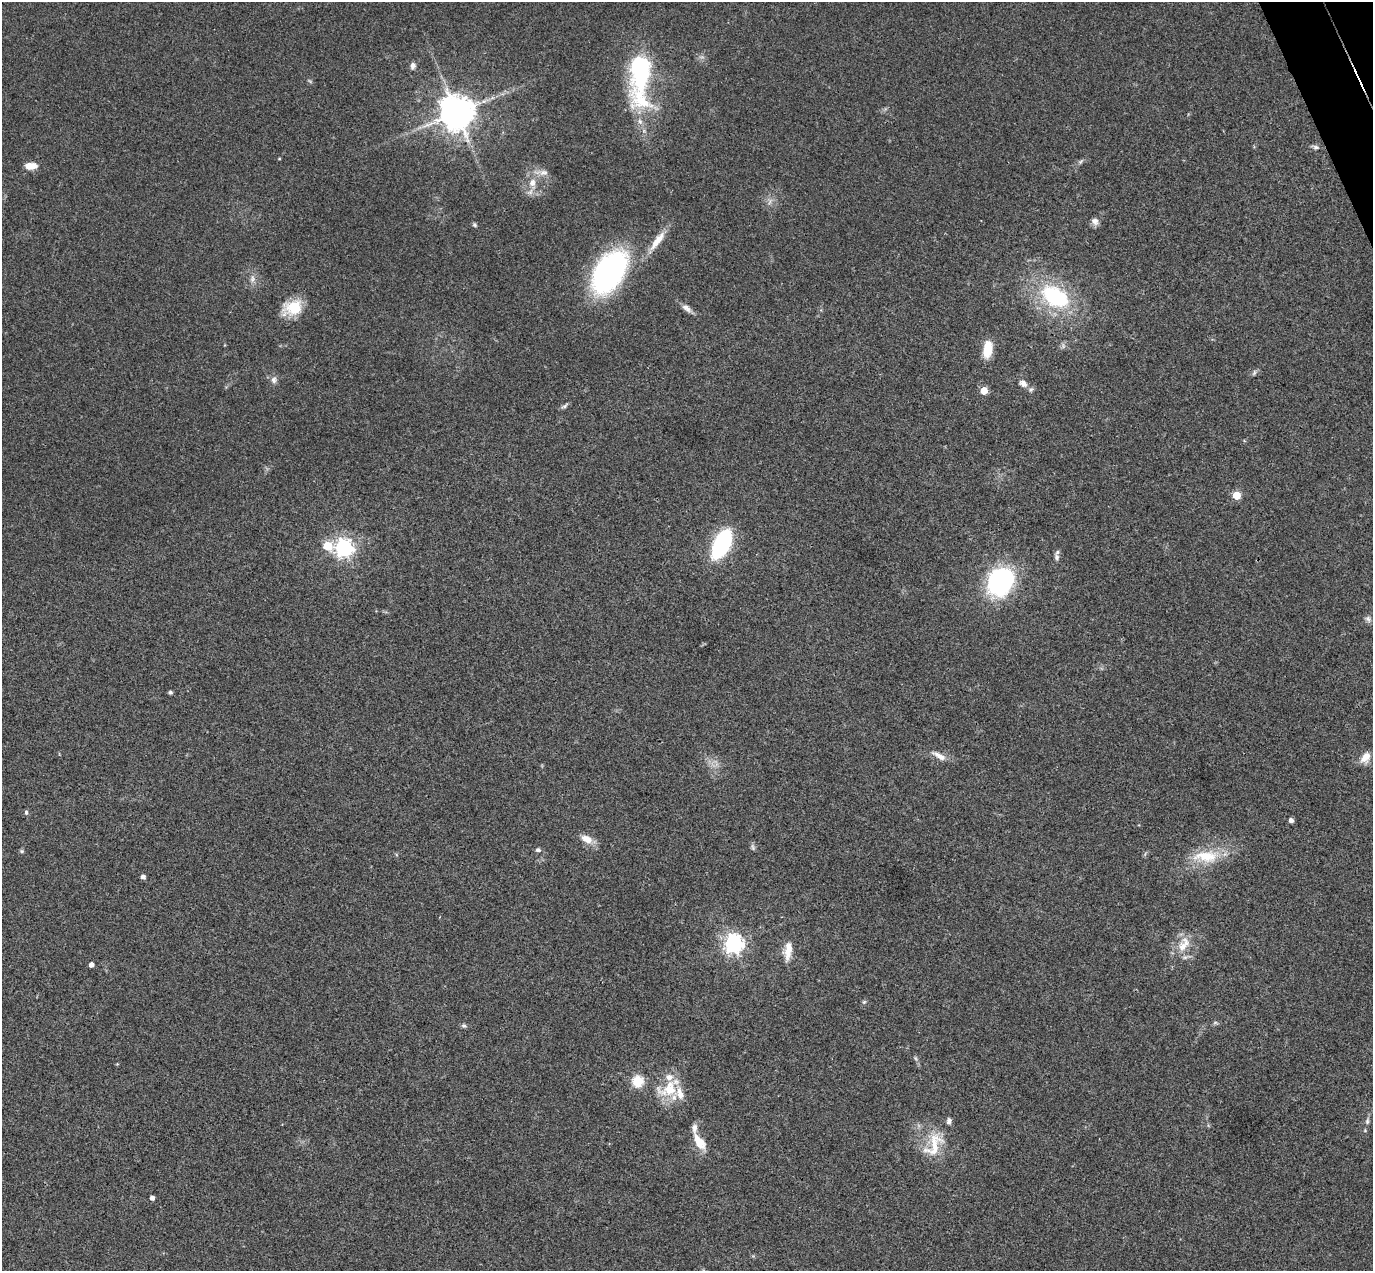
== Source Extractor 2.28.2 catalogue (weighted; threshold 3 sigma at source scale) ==
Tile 10 of 4 x 4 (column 2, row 3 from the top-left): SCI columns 1429-2799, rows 1573-2841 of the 5597 x 5556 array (HDU 1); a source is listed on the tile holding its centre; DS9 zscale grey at full resolution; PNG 1375 x 1273 px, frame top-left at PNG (2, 2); no overlay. Shown black and unused: <1% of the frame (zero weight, under 3 of 4 exposures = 6% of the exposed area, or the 3 px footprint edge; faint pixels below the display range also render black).
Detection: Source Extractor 2.28.2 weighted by HDU 2 'WHT'; one run over the whole footprint, this tile lists its part. Background 0.0535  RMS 0.0051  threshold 0.023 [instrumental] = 3 sigma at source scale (4.5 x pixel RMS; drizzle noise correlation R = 1.50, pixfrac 1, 0.05/0.05 arcsec/px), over >= 5 px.
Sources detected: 67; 3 too faint to see at this stretch — not listed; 8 inside a brighter listed object's ellipse — not listed separately; the other 56 listed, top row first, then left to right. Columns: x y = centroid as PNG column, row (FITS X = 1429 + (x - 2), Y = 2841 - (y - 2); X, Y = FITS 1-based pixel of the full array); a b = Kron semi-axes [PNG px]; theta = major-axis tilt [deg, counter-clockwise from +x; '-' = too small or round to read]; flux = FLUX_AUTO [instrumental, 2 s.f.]
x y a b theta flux
413 65 8 6 72 2
640 70 48 22 83 63
310 81 7 4 -37 0.73
457 113 9 9 - 1400
1316 147 10 6 -15 1.6
279 159 4 3 - 0.46
1081 162 9 4 39 1.2
30 166 12 6 1 7.4
543 173 15 8 -4 3.5
532 183 10 8 76 4.2
1095 221 10 8 -50 2.4
475 225 6 5 - 0.84
657 241 33 9 53 8.3
609 272 33 20 58 150
252 279 11 7 79 2.6
1055 296 29 19 -33 51
293 308 23 16 21 15
687 308 14 7 -38 2.9
987 349 18 8 83 12
1254 373 9 5 64 1
274 380 11 8 76 2.3
1023 384 11 8 -35 3
984 390 5 5 - 13
564 406 11 5 35 1.3
1236 495 5 5 - 21
722 544 23 11 63 80
327 546 6 5 - 21
344 548 7 7 - 240
1057 557 9 6 -79 1.6
1001 581 32 25 53 66
1368 619 9 7 -62 1.7
170 692 5 4 - 0.92
939 756 22 7 -28 4.4
1365 757 16 11 61 5.2
26 812 5 5 - 1.1
1291 820 4 4 - 2.3
586 839 16 9 -26 5.6
538 850 6 5 - 1.3
22 851 6 5 - 0.73
1206 856 39 17 0 18
143 877 4 4 - 2.4
734 944 7 7 - 270
1182 947 21 12 -87 8.1
788 951 23 9 81 7.1
91 965 4 4 - 2.8
864 1002 6 5 - 0.8
1215 1023 8 4 -8 0.85
464 1026 7 6 - 1.1
915 1058 6 4 -71 0.79
117 1064 4 4 - 0.42
638 1081 5 5 - 45
668 1089 31 20 19 18
1367 1121 9 5 90 1.4
699 1142 23 10 -57 8.6
934 1145 39 21 63 17
152 1198 4 4 - 2.3